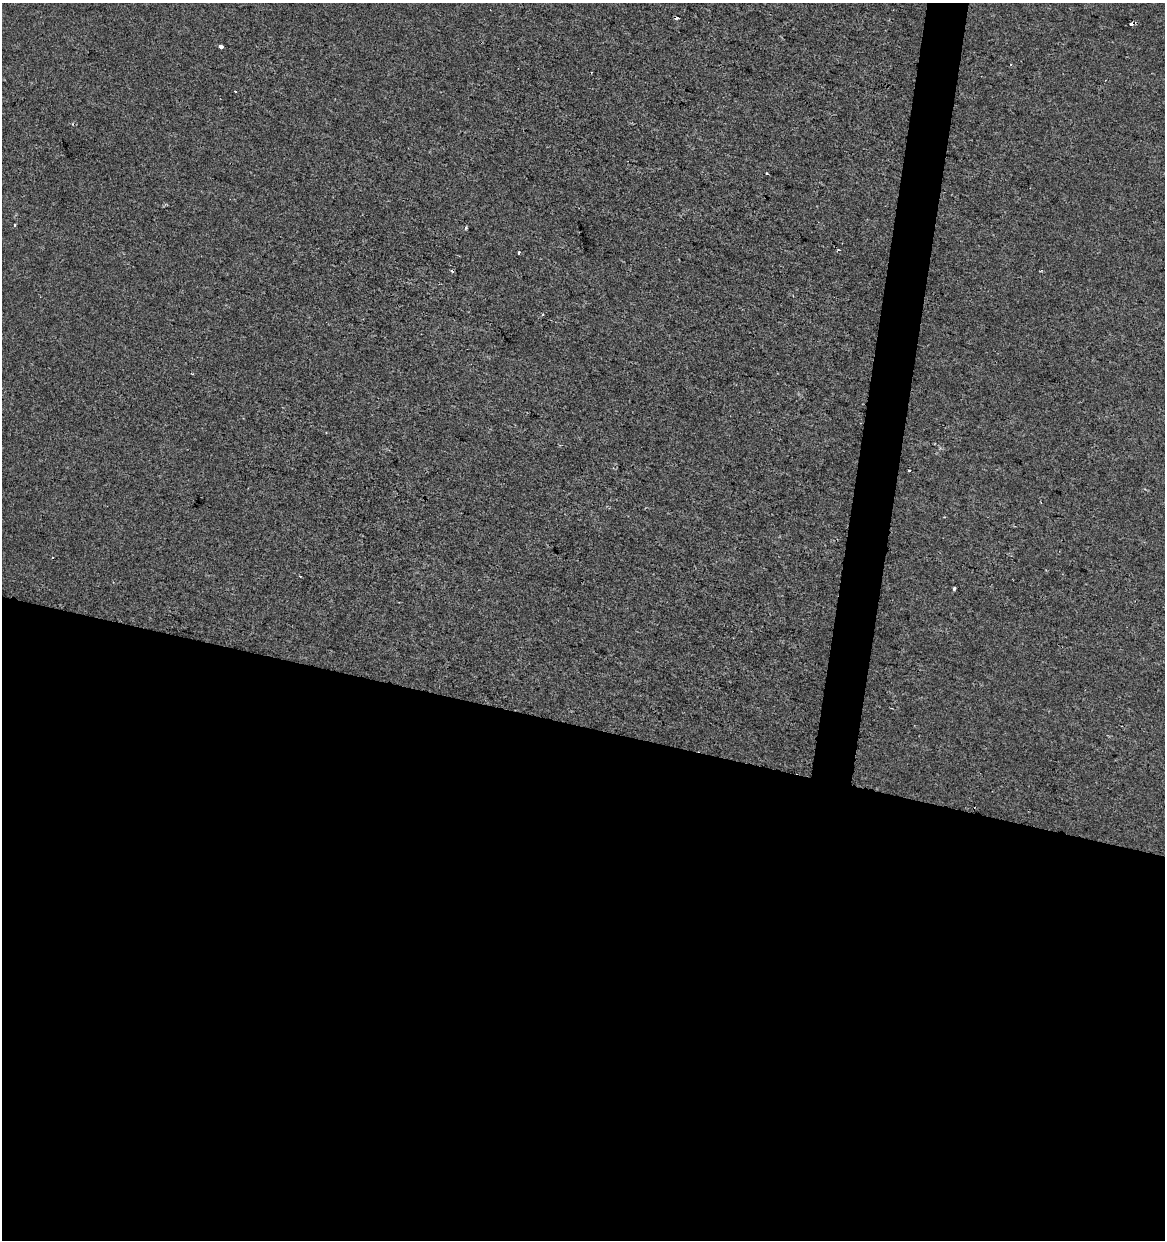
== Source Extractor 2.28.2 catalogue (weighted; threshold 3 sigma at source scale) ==
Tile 14 of 4 x 4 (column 2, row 4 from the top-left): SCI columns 1447-2609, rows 1-1238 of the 5158 x 4958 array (HDU 1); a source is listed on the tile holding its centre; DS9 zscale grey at full resolution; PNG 1167 x 1242 px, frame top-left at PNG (2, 3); no overlay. Shown black and unused: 44% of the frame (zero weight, under 2 of 3 exposures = <1% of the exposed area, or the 3 px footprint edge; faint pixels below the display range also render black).
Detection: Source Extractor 2.28.2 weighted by HDU 2 'WHT'; one run over the whole footprint, this tile lists its part. Background -5.27e-04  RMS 0.0042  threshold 0.019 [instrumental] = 3 sigma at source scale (4.5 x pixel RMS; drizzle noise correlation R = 1.50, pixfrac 1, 0.0396/0.0396 arcsec/px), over >= 5 px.
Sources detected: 10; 4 cosmic-ray / hot-pixel residue — not listed; the other 6 listed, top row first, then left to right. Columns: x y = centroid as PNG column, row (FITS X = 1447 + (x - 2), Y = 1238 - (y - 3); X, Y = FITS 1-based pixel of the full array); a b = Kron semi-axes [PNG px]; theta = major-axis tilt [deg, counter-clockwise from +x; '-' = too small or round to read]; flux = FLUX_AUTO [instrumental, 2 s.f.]
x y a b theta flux
1131 23 4 3 - 1.9
221 46 4 3 - 3.8
15 225 3 3 - 0.84
466 228 4 3 - 0.57
519 252 3 3 - 1.5
954 588 3 3 - 3.2